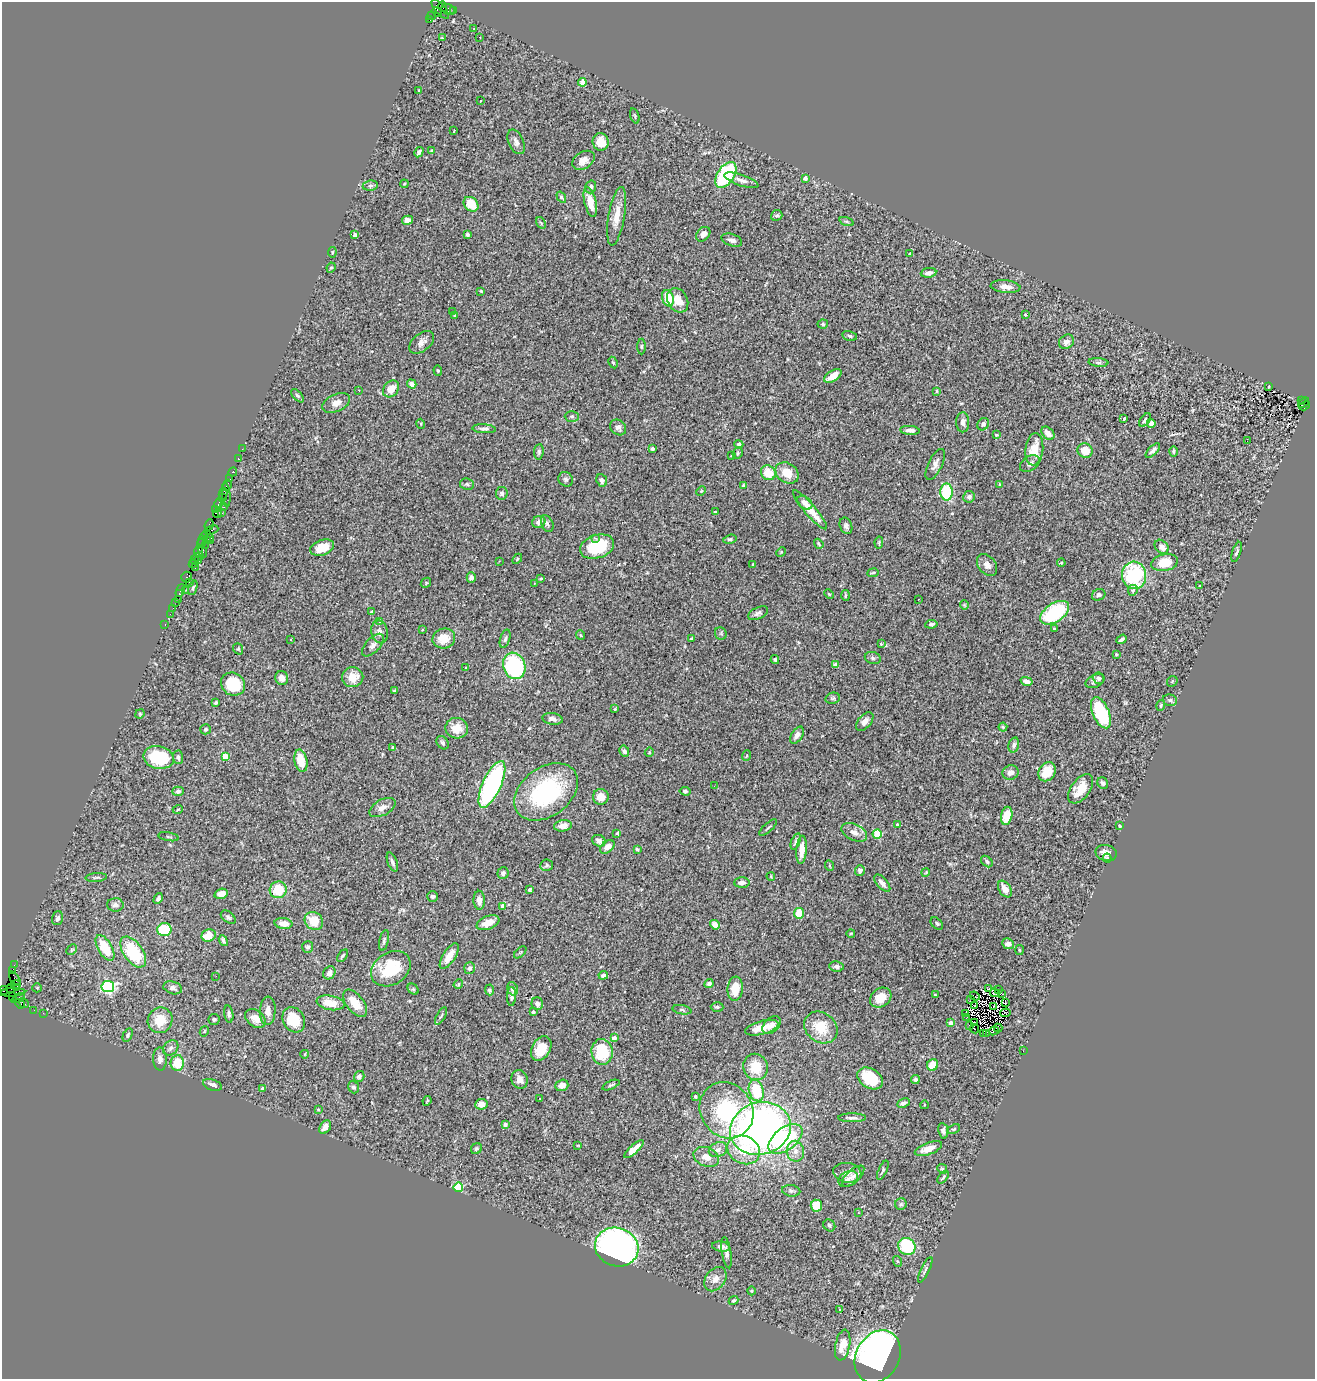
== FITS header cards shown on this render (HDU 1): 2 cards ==
NAXIS1  =                 1313
NAXIS2  =                 1377

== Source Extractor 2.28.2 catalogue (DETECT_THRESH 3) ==
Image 1313 x 1377 px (HDU 1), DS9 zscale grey, 1 PNG px = 1 image px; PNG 1317 x 1381 px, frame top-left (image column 1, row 1377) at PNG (2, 2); each listed source drawn as its Kron ellipse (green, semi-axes under 4 px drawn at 4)
Background 1.39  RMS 0.071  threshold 0.212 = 3 sigma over >= 5 px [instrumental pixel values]
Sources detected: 442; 4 with non-positive FLUX_AUTO (blend fragments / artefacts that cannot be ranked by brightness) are neither listed nor drawn; the other 438 listed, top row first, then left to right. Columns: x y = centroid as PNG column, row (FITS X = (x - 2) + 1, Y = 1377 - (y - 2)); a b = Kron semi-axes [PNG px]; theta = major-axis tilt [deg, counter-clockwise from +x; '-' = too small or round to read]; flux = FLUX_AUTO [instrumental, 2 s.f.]
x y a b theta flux
443 7 5 3 - 100
440 9 12 5 -48 680
448 9 7 5 -28 260
454 10 3 2 - 47
437 12 5 3 - 300
431 16 4 3 - 59
430 20 3 2 - 380
474 29 2 2 - 2.8
480 37 2 2 - 3.5
442 38 3 2 - 2.8
582 82 4 4 - 57
419 90 3 2 - 4.5
480 101 3 2 - 9.1
635 116 8 4 -72 6.5
454 130 3 2 - 6.2
516 142 13 7 -66 22
601 142 9 8 - 80
432 151 4 4 - 6.8
419 152 5 4 - 14
583 160 12 8 32 42
726 175 14 8 57 390
805 178 4 3 - 21
741 180 18 5 -19 27
404 184 4 3 - 4.3
370 186 8 5 7 9.9
591 187 6 5 - 12
561 197 6 3 -56 7.5
590 202 15 6 -77 73
471 204 8 6 -44 110
777 215 6 5 - 8.6
617 216 30 8 80 67
407 220 5 4 - 28
846 221 7 3 -18 7.3
541 223 6 4 -56 6.3
467 234 3 3 - 11
703 234 8 6 49 27
355 235 4 3 - 20
732 240 11 6 -19 19
332 252 5 3 - 5.2
910 253 4 2 - 4.1
331 268 5 4 - 6.2
929 273 8 5 7 25
1006 287 15 6 -5 32
481 291 3 3 - 4.7
668 298 8 6 -74 130
678 300 13 9 -60 69
453 311 2 2 - 2.5
454 315 3 3 - 6
1025 315 3 3 - 5.6
823 324 5 4 - 7
850 336 7 4 -13 8.7
422 342 14 8 39 29
1067 342 8 6 42 25
641 346 8 4 90 6.8
1098 362 10 4 -5 11
613 363 6 4 -62 6.1
438 371 5 4 - 6.2
833 376 10 5 33 49
412 384 5 4 - 20
1269 386 3 2 - 2.7
391 389 9 7 50 53
359 390 3 2 - 12
937 391 3 3 - 5.1
297 396 8 4 -48 8.2
1301 400 2 2 - 120
336 403 15 8 24 33
1304 403 6 3 37 200
1305 405 6 4 32 280
572 416 7 5 0 8.4
1124 419 3 3 - 11
1145 420 8 4 51 11
963 422 10 6 89 21
1151 423 4 4 - 23
421 424 5 3 - 3.9
983 424 6 5 - 13
618 427 9 7 -43 19
484 429 12 4 -4 14
910 430 10 4 -5 20
1048 433 8 5 -48 31
996 435 4 3 - 4.7
1247 441 3 2 - 6.8
739 444 5 4 - 9.5
242 449 2 2 - 10
652 449 3 3 - 17
1034 449 16 9 83 88
1085 451 8 7 - 70
1153 451 9 4 45 16
1173 451 5 4 - 6.6
539 452 8 4 84 8.8
737 453 6 4 64 8.2
731 456 4 2 - 3.5
238 458 3 2 - 13
1030 463 11 7 34 21
935 464 17 7 64 28
233 472 4 3 - 110
768 473 8 7 - 91
787 473 12 9 -35 81
229 479 3 2 - 20
566 479 8 7 - 12
602 480 6 5 - 15
467 484 7 6 - 11
1000 484 4 3 - 5.9
227 485 6 3 61 85
743 485 3 3 - 4
701 491 5 4 - 5.4
947 492 8 6 -90 290
502 493 6 6 - 12
223 494 6 2 79 100
226 495 12 3 -85 16
222 497 3 2 - 62
969 497 6 6 - 16
805 503 8 6 -36 24
219 504 5 3 - 130
224 507 2 2 - 13
216 509 2 2 - 33
810 510 25 5 -49 81
715 512 3 3 - 6.8
222 513 4 2 - 140
217 514 4 3 - 130
539 522 7 6 - 21
547 524 8 5 -67 12
209 525 6 3 69 190
846 526 8 6 -69 14
211 530 7 2 22 86
208 536 7 3 -47 170
595 538 3 3 - 7.2
203 539 7 2 66 170
730 539 7 4 16 7.2
206 540 3 3 - 150
210 541 3 2 - 110
879 542 6 4 80 6.3
201 543 5 3 - 150
819 544 5 3 - 5.9
205 545 3 2 - 73
597 547 17 11 18 210
1162 547 8 6 -47 37
322 548 12 7 18 80
199 551 6 3 80 140
202 551 6 3 -79 69
781 552 5 4 - 4.5
1237 552 10 3 73 10
198 557 6 3 24 240
517 559 6 3 46 5.7
194 560 3 2 - 74
198 561 4 2 - 160
499 561 2 2 - 2.3
1165 562 13 8 11 110
1061 563 4 3 - 4
193 564 4 3 - 78
753 564 3 3 - 35
987 565 12 8 -51 30
195 568 3 2 - 43
873 573 6 3 9 4.7
1134 575 14 12 -82 420
186 577 5 5 - 66
471 578 5 4 - 19
541 578 3 2 - 5.2
189 582 4 2 - 75
426 583 6 4 47 5.7
534 584 3 2 - 5.3
1199 586 3 3 - 4.7
193 588 7 4 72 7.3
186 590 2 2 - 37
1133 590 5 5 - 8.3
180 591 7 3 68 220
179 594 3 3 - 100
829 594 5 3 - 4.5
845 595 5 2 - 5.8
1099 595 7 5 25 17
178 599 3 2 - 62
918 599 2 2 - 6.9
175 602 2 2 - 46
964 605 4 4 - 4.4
173 608 2 2 - 21
372 612 3 3 - 9.5
758 613 11 5 26 15
1055 613 16 9 34 400
170 614 2 2 - 46
380 621 4 2 - 3.3
165 624 3 2 - 38
931 624 6 4 8 11
1054 628 3 3 - 4.7
422 630 3 3 - 11
380 632 11 8 -78 25
721 633 6 5 - 6.7
580 635 5 3 - 4.2
444 638 11 10 - 75
691 638 4 3 - 5.3
505 639 9 5 73 11
1121 639 5 3 - 12
291 640 3 3 - 17
881 644 3 3 - 4.4
373 645 14 7 46 25
238 649 6 4 -69 6.2
1116 654 3 3 - 6.5
873 658 8 6 -17 11
775 660 4 4 - 6.2
836 665 4 3 - 51
514 666 13 11 -69 480
466 668 3 2 - 3.7
353 677 10 10 - 69
282 678 7 6 - 28
1099 678 6 5 - 12
1026 681 6 4 -15 20
1095 681 10 6 25 17
1172 681 6 4 46 6.5
233 684 12 11 - 200
394 691 3 3 - 5.4
833 698 7 5 13 9.4
1170 700 7 5 -13 10
216 703 4 3 - 6.6
1161 705 5 3 - 6.6
615 709 4 3 - 5.1
1101 713 16 8 -66 300
140 714 5 4 - 5.7
552 719 10 5 -11 19
865 722 11 6 49 27
1003 727 4 4 - 5.8
457 728 11 10 - 63
206 729 5 5 - 9.3
797 735 9 5 58 21
443 743 7 5 -56 11
1014 745 8 5 75 13
392 747 3 3 - 5.3
624 751 5 5 - 13
649 752 5 4 - 4.8
225 756 4 4 - 110
746 756 5 3 - 4.6
159 757 15 11 -12 240
178 757 6 5 - 13
301 761 11 6 -79 91
1010 772 8 7 - 30
1047 772 10 8 57 93
1103 783 6 5 - 11
492 784 25 9 66 860
714 786 2 2 - 3.3
1081 789 17 9 54 84
178 791 5 4 - 12
685 791 5 4 - 8.1
546 792 35 24 37 520
601 797 8 8 - 48
382 808 14 7 29 30
178 809 5 3 - 4.2
1007 816 9 5 78 95
897 825 4 4 - 7.3
563 826 9 5 9 35
1119 826 4 3 - 5.9
768 828 11 2 42 7.2
854 832 14 8 -26 34
617 833 3 3 - 5.3
877 834 4 4 - 180
168 837 10 3 -10 7.1
599 841 7 5 -26 23
796 841 9 3 69 9.1
607 847 8 5 40 35
637 849 4 4 - 8.2
802 850 14 5 86 48
1106 853 11 8 -15 33
1107 858 4 3 - 6.1
987 861 7 4 -45 9.9
392 862 10 4 -69 14
547 865 6 5 - 8.6
830 866 5 3 - 3.8
860 870 5 5 - 15
926 872 4 3 - 4.2
503 873 6 5 - 14
771 876 4 4 - 4.3
96 877 11 3 4 8.1
742 883 7 5 0 25
882 883 10 5 -48 23
530 889 3 3 - 9.2
1005 889 9 6 -56 41
278 890 8 8 - 130
221 894 7 5 16 34
432 896 5 5 - 10
158 898 6 4 60 12
479 900 9 5 -88 30
115 905 8 6 -2 23
503 906 4 4 - 54
799 913 5 5 - 120
228 917 8 5 -38 12
57 918 7 5 73 16
314 921 10 8 -41 86
488 923 12 6 22 55
937 923 7 5 -41 9.1
283 924 9 5 -5 48
715 925 5 4 - 30
164 930 7 6 - 210
851 933 4 2 - 3.3
209 935 7 6 - 68
384 940 10 4 77 11
223 941 6 3 -68 10
1008 944 6 5 - 27
308 947 6 5 - 11
105 948 14 7 -60 130
72 950 6 3 45 4.5
1019 950 5 3 - 4.7
133 952 17 9 -55 250
520 952 7 3 44 4.8
342 956 7 3 52 7.7
449 956 15 6 58 53
14 965 2 2 - 17
836 966 7 5 -7 14
469 968 6 5 - 16
391 969 21 16 32 190
12 971 4 2 - 75
329 973 7 5 56 25
603 975 5 4 - 15
216 976 2 2 - 26
15 979 8 3 -54 56
458 984 5 4 - 5.7
709 984 4 3 - 12
16 985 5 3 - 160
108 986 6 5 - 690
11 988 5 3 - 140
17 988 3 3 - 130
37 988 5 4 - 5.1
173 988 9 6 -16 17
413 989 6 5 - 7.7
513 989 7 5 -71 20
735 989 12 7 84 81
988 989 4 2 - 8.9
998 989 4 2 - 5.9
4 990 4 2 - 49
490 990 5 4 - 7.9
12 992 13 3 3 240
995 993 5 2 - 11
1001 993 4 2 - 2.7
935 995 4 2 - 3.4
511 996 9 4 87 12
975 996 5 2 - 1.7
13 997 3 2 - 49
18 998 7 3 25 310
881 998 11 9 37 69
971 999 3 2 - 2.7
24 1003 5 3 - 170
330 1003 14 7 -10 71
355 1003 16 8 -52 77
1006 1003 3 2 - 3.4
20 1004 5 3 - 90
537 1004 6 5 - 14
975 1005 3 2 - 3.7
994 1006 2 2 - 3.7
717 1007 6 4 0 8.5
34 1010 2 2 - 10
682 1010 9 4 -11 9.4
268 1011 14 8 87 30
533 1012 3 3 - 13
43 1013 2 2 - 14
1006 1013 5 2 - 3.8
229 1014 8 4 -81 12
966 1014 2 2 - 5.6
441 1016 9 3 60 7
967 1017 2 2 - 2.1
255 1018 11 8 -38 41
214 1019 5 5 - 8.6
160 1020 13 12 - 100
294 1020 13 10 -61 130
951 1023 4 4 - 37
975 1023 4 2 - 1.6
772 1025 10 7 43 24
970 1025 2 2 - 1.8
821 1027 18 14 -39 130
762 1028 17 6 15 57
998 1028 4 2 - 11
975 1029 5 2 - 3.8
204 1031 5 4 - 4.6
994 1031 5 3 - 42
983 1033 2 2 - 9.5
987 1033 4 2 - 5.5
128 1035 7 4 62 8.6
614 1038 4 4 - 23
171 1048 8 6 47 18
541 1049 13 9 60 97
1023 1051 3 2 - 4.4
602 1052 13 10 -85 200
305 1054 4 3 - 4.1
160 1059 11 7 -88 28
177 1063 8 6 83 110
933 1065 6 5 - 90
756 1067 13 12 - 110
359 1076 5 5 - 14
870 1078 14 9 -32 150
520 1079 9 8 - 28
915 1080 4 3 - 12
212 1085 10 5 -19 25
562 1085 6 5 - 28
611 1085 9 4 23 8.6
354 1087 6 5 - 12
263 1089 4 3 - 29
756 1091 11 7 -72 160
695 1096 4 3 - 7.2
539 1098 3 3 - 6.9
427 1101 5 3 - 5.7
903 1103 6 4 27 12
481 1104 6 5 - 40
924 1105 4 3 - 3.8
318 1109 3 3 - 5.4
727 1110 29 26 -57 440
852 1118 14 4 1 15
505 1124 4 4 - 19
325 1127 7 5 54 33
760 1128 31 26 17 2700
954 1129 6 4 25 6.6
943 1131 8 5 -80 14
785 1139 19 11 37 360
578 1145 4 2 - 3.2
476 1149 6 5 - 9.1
634 1149 12 4 42 48
928 1149 14 6 20 49
718 1150 9 7 25 24
744 1150 17 13 -25 140
795 1151 10 8 -81 36
706 1157 13 9 -25 46
942 1169 5 4 - 6.8
883 1170 10 4 66 9.1
847 1173 14 10 -10 31
853 1176 14 6 42 24
943 1177 7 3 50 6.6
848 1179 10 7 29 18
458 1187 5 4 - 340
791 1191 9 5 -8 11
901 1204 6 5 - 8.3
816 1206 6 5 - 120
858 1213 3 2 - 5.6
829 1225 6 5 - 10
907 1246 9 8 - 260
617 1247 22 19 -21 1700
721 1247 9 5 -8 20
727 1253 16 4 -81 22
897 1261 5 3 - 4.8
925 1270 14 3 64 11
715 1279 13 9 53 38
752 1291 4 3 - 4.3
733 1300 5 4 - 6.8
839 1309 3 2 - 7.5
843 1345 15 7 78 67
878 1356 27 21 61 2900
At the frame edge (FLAGS 8, measured only in part): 1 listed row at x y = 4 990
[4 non-positive-flux detections neither listed nor drawn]